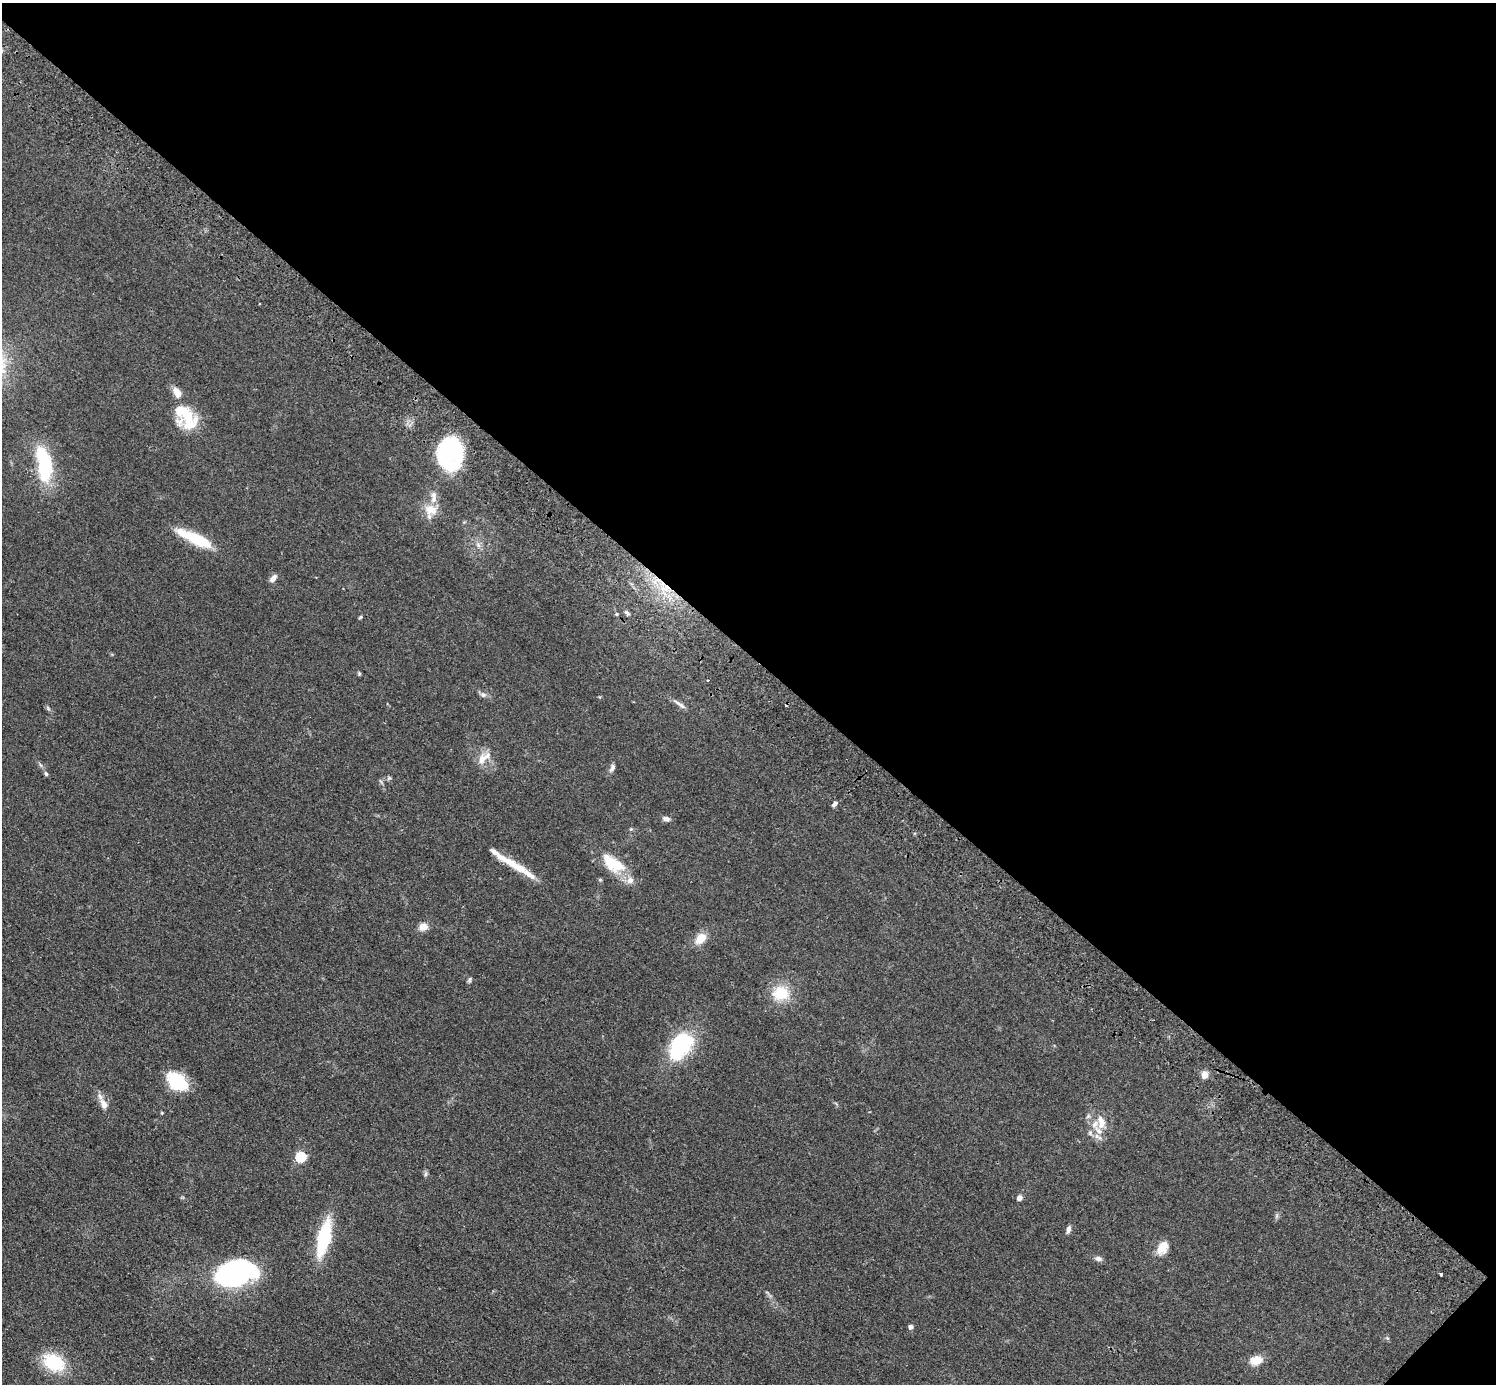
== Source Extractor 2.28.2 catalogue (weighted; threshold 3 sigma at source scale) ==
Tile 8 of 4 x 4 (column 4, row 2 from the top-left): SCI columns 4525-6018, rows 3105-4486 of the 6059 x 6069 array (HDU 1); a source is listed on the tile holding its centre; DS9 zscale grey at full resolution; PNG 1498 x 1386 px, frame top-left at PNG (2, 3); no overlay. Shown black and unused: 47% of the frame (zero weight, under 2 of 3 exposures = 3% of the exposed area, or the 3 px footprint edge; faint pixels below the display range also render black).
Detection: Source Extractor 2.28.2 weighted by HDU 2 'WHT'; one run over the whole footprint, this tile lists its part. Background 0.0531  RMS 0.0077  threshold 0.0348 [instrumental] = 3 sigma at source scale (4.5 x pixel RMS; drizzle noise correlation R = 1.50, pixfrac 1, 0.05/0.05 arcsec/px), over >= 5 px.
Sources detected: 61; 5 inside a brighter object's white glare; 1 cosmic-ray / hot-pixel residue — not listed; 10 inside a brighter listed object's ellipse — not listed separately; the other 45 listed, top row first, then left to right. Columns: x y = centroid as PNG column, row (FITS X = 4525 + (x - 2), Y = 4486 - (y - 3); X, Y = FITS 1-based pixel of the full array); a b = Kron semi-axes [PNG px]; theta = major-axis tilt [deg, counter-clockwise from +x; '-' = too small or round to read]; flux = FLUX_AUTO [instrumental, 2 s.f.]
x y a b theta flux
183 411 34 23 -28 25
451 453 25 16 -5 57
44 464 38 15 -81 55
431 510 18 14 -18 11
199 540 37 12 -26 28
478 545 8 6 -46 2.4
273 578 9 6 52 4
627 613 7 5 -37 1.9
360 617 5 4 - 0.91
359 673 6 5 - 0.94
483 695 8 6 -20 2.1
679 704 21 5 -36 3.6
48 708 7 4 -46 1.3
482 759 16 10 68 7.8
612 768 11 6 67 2.6
46 774 7 5 -72 1.3
389 778 6 5 - 1.2
834 804 7 5 40 2.3
666 819 9 6 -14 2.7
631 829 5 4 - 0.83
509 861 33 9 -28 13
613 864 33 16 -34 25
423 927 11 9 18 5.5
700 938 13 9 46 11
469 980 7 5 52 1.3
781 993 15 12 9 25
680 1046 31 20 57 59
1205 1075 5 4 - 16
175 1080 21 17 -61 29
104 1104 14 8 -61 6.1
162 1113 5 3 - 0.64
1101 1121 19 11 -81 11
1090 1133 6 6 - 1.8
301 1157 5 5 - 61
425 1174 7 4 88 1.4
1019 1198 7 5 54 3.2
1068 1229 10 5 74 2.5
324 1238 31 11 76 57
1162 1248 17 12 55 10
1098 1259 9 6 -16 2.6
1441 1274 3 3 - 3.4
235 1277 46 18 7 80
910 1327 4 4 - 3.4
1256 1360 12 8 12 12
54 1362 20 14 -27 41